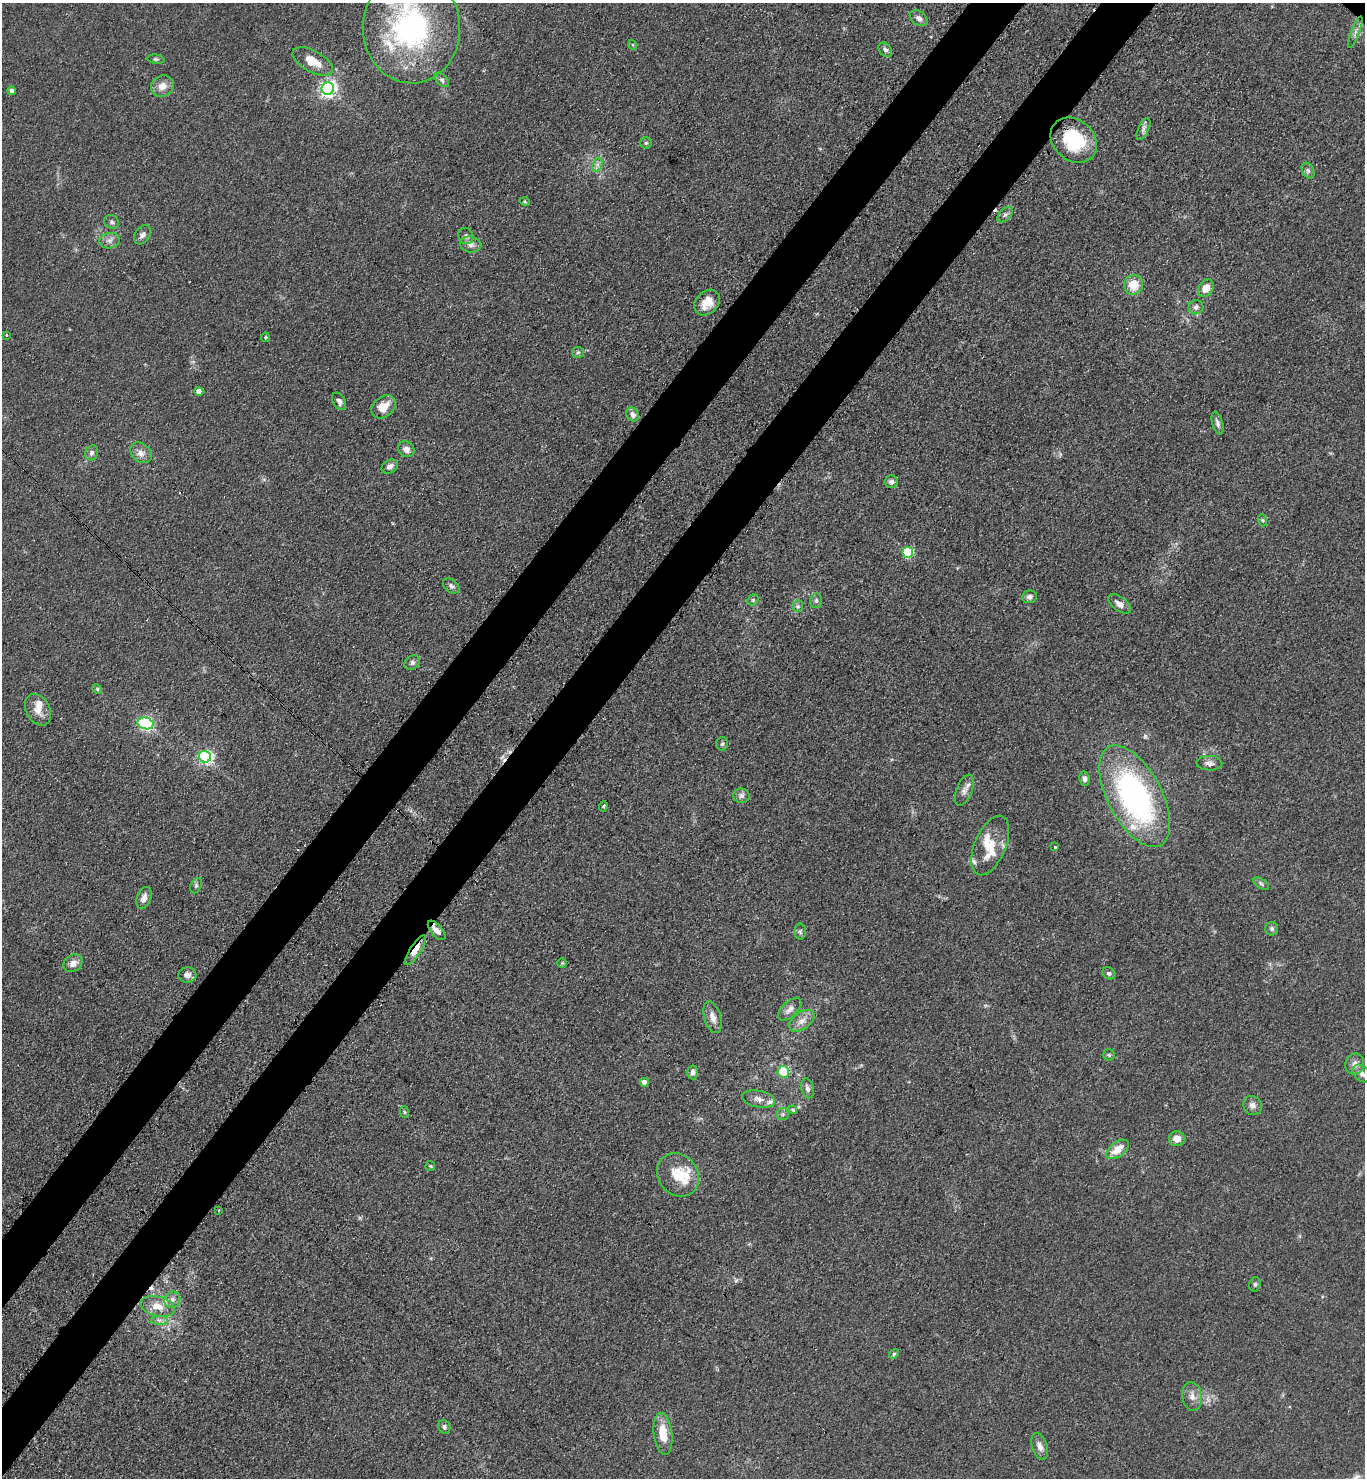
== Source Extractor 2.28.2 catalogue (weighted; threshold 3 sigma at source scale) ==
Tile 7 of 4 x 4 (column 3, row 2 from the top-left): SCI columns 3097-4459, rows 3018-4493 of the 6052 x 6034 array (HDU 1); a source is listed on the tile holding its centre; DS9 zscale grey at full resolution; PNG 1367 x 1480 px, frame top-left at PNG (2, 3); each listed source drawn as its Kron ellipse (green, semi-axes under 4 px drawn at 4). Shown black and unused: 7% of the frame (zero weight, under 3 of 4 exposures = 7% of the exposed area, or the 3 px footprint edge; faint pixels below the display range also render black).
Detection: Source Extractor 2.28.2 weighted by HDU 2 'WHT'; one run over the whole footprint, this tile lists its part. Background 0.0831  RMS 0.0073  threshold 0.033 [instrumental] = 3 sigma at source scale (4.5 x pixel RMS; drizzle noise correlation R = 1.50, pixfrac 1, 0.05/0.05 arcsec/px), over >= 5 px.
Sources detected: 117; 5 cosmic-ray / hot-pixel residue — neither listed nor drawn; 10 inside a brighter listed object's ellipse — not listed separately; the other 102 listed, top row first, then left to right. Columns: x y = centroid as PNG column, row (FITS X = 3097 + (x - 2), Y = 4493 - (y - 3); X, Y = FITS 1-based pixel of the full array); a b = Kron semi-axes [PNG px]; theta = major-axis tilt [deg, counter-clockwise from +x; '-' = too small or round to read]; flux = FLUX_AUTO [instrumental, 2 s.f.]
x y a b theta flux
919 18 10 6 -35 3.3
411 28 55 48 90 140
1355 32 17 4 69 2.9
633 45 5 3 - 0.59
885 50 8 5 -52 2.4
156 59 8 4 -8 1.3
313 61 22 10 -28 13
442 80 9 5 -45 1.9
162 86 12 10 29 7.2
328 89 6 6 - 290
12 91 4 4 - 3.7
1143 129 12 5 65 3
1074 140 25 20 -42 43
646 143 6 5 - 1.2
597 165 7 4 71 2.4
1308 170 8 5 -63 2.2
525 202 5 3 - 0.72
1005 215 9 5 43 2.1
112 222 7 6 - 2.1
142 235 10 7 56 3.3
466 236 8 7 - 2.9
109 241 10 7 12 3.7
470 244 11 8 -12 3.7
1134 285 10 9 - 14
1206 288 9 7 56 7.8
707 303 14 11 47 11
1196 307 7 7 - 2.7
6 335 3 3 - 1.3
265 337 5 3 - 0.8
578 352 6 5 - 1.3
199 391 4 4 - 5.7
339 401 9 6 -61 2.9
384 407 13 10 40 12
632 414 7 6 - 3.5
1217 423 12 5 -75 2.8
406 449 8 7 - 4.1
92 453 8 6 64 2.3
141 453 12 9 -42 4.8
390 467 8 6 32 3.3
891 482 6 6 - 2.5
1262 520 6 4 -71 1
908 552 5 5 - 64
451 586 9 6 -36 2.5
1029 597 7 6 - 2.4
753 600 6 5 - 1.1
816 601 7 6 - 1.7
1120 604 13 7 -35 4.8
798 606 6 5 - 1.5
412 663 8 6 33 2.3
97 689 5 4 - 0.92
38 710 17 12 -62 8.1
145 723 8 6 -15 150
722 744 7 5 87 1.6
205 757 6 6 - 150
1209 763 13 7 -1 3.5
1084 779 7 5 -81 2.8
964 790 16 8 69 4.3
741 796 8 7 - 2.8
1135 796 56 27 -62 180
603 806 5 4 - 1.3
990 846 31 15 67 19
1055 847 3 3 - 3.6
1261 884 9 4 -33 1.5
196 885 8 5 65 1.7
144 898 11 7 68 4.9
1272 929 6 6 - 2
437 930 12 5 -50 5.6
800 932 8 6 -88 1.7
415 950 17 5 57 8.7
73 963 10 8 40 5.4
562 963 4 4 - 0.88
1109 973 7 5 -30 1.9
187 975 9 7 3 4.4
790 1009 14 7 45 4.4
713 1017 16 8 -73 5.8
802 1021 14 8 36 5.9
1109 1055 5 5 - 1.1
1355 1064 10 9 - 4.6
693 1072 7 5 -89 2.9
783 1072 6 5 - 25
1362 1073 10 7 -44 3.8
644 1082 4 4 - 5
807 1088 10 6 -76 2.7
759 1099 17 8 -11 5.1
1252 1105 10 9 - 4
793 1110 4 3 - 0.72
404 1112 6 3 -71 0.81
783 1114 6 5 - 1.5
1177 1139 8 7 - 7
1118 1149 13 7 37 11
430 1166 5 5 - 0.81
678 1175 23 19 -50 21
218 1210 3 3 - 1.6
1255 1284 7 5 75 1.5
172 1300 8 7 - 3.6
157 1306 17 9 -15 11
159 1320 8 4 -1 2.6
894 1354 5 4 - 1.1
1192 1396 14 9 -81 5.5
444 1427 7 6 - 2.3
663 1434 21 9 -83 15
1040 1446 14 7 -72 4.8
Overlapping masked pixels (flux is a lower limit): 3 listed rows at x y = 1074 140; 437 930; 415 950
Isophote crosses this tile's border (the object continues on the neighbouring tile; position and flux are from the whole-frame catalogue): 1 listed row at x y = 411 28